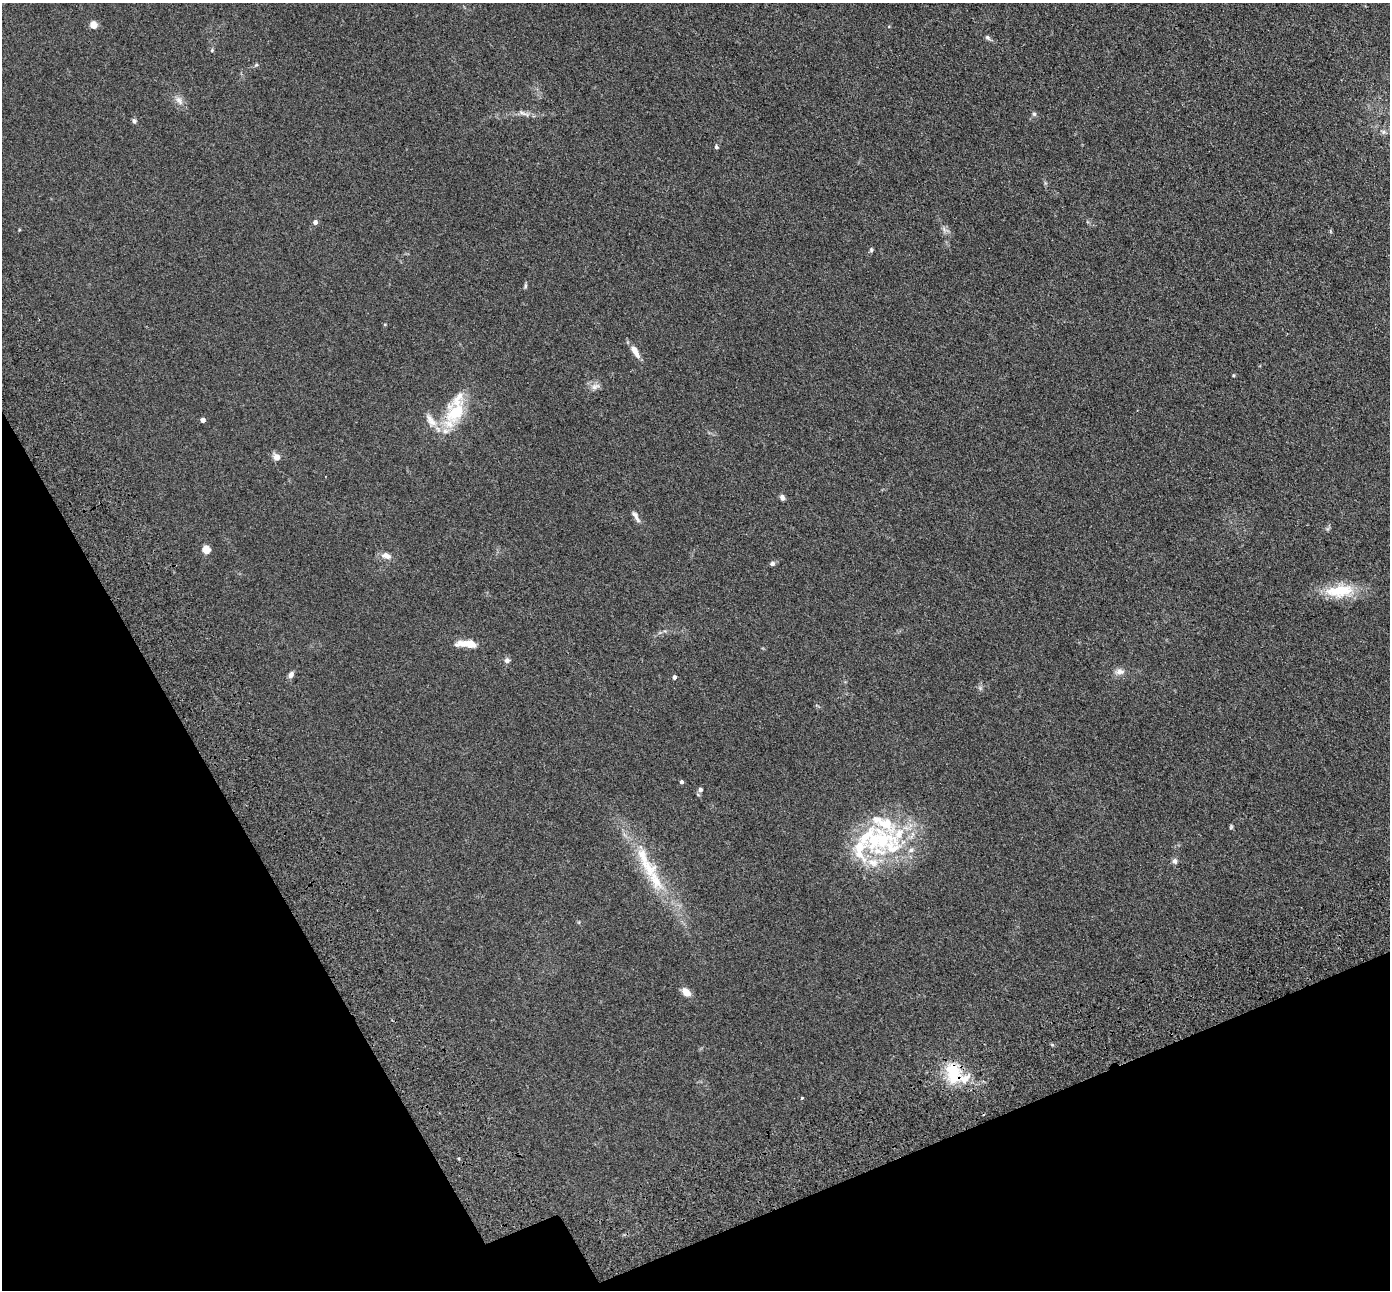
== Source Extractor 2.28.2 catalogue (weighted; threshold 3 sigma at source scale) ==
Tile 14 of 4 x 4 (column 2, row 4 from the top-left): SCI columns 1588-2975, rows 476-1763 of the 5945 x 5933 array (HDU 1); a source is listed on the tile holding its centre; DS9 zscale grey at full resolution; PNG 1392 x 1292 px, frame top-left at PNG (2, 3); no overlay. Shown black and unused: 21% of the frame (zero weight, under 3 of 4 exposures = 11% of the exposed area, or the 3 px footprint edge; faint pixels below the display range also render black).
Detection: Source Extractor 2.28.2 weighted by HDU 2 'WHT'; one run over the whole footprint, this tile lists its part. Background 0.106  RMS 0.0067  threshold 0.03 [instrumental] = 3 sigma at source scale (4.5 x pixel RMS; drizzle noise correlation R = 1.50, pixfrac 1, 0.05/0.05 arcsec/px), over >= 5 px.
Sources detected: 53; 11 inside a brighter listed object's ellipse — not listed separately; the other 42 listed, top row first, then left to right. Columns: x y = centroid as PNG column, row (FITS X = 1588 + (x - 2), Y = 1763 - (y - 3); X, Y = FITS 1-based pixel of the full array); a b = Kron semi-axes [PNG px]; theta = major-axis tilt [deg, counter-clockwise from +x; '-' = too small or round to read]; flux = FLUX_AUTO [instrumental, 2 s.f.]
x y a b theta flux
93 25 5 4 - 15
987 37 8 5 -39 1.4
212 50 5 4 - 0.73
256 65 6 3 18 0.84
179 100 15 7 -53 3.7
524 113 21 4 -18 3
1034 114 6 5 - 1.2
134 121 7 5 -70 1.3
1383 132 7 6 - 1.5
716 147 5 5 - 0.97
315 222 5 5 - 2
944 229 8 5 -57 1.7
871 250 7 4 -89 1
525 286 8 4 90 1
635 351 16 6 -59 6.2
1233 375 4 3 - 0.63
595 386 13 7 24 3.1
455 412 33 18 57 32
429 418 16 9 -73 5.2
203 420 4 4 - 3.6
276 457 9 8 - 3.8
782 497 7 5 -69 2
636 516 17 5 -60 2.8
206 550 5 5 - 18
386 556 13 8 -19 4.2
772 564 6 5 - 1.8
1339 591 42 17 6 22
468 644 18 6 -3 14
507 660 7 7 - 2
1120 671 12 8 0 3.5
291 675 9 6 64 2.5
674 677 4 4 - 1.9
980 688 6 5 - 1.2
681 782 4 4 - 1.6
700 790 5 5 - 2.1
1231 827 6 4 76 0.82
892 848 43 29 37 47
1175 861 7 6 - 1.9
656 880 34 15 -62 20
686 992 12 8 -48 4.9
953 1073 26 15 -78 26
802 1098 3 3 - 2.7
Overlapping masked pixels (flux is a lower limit): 1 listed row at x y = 953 1073